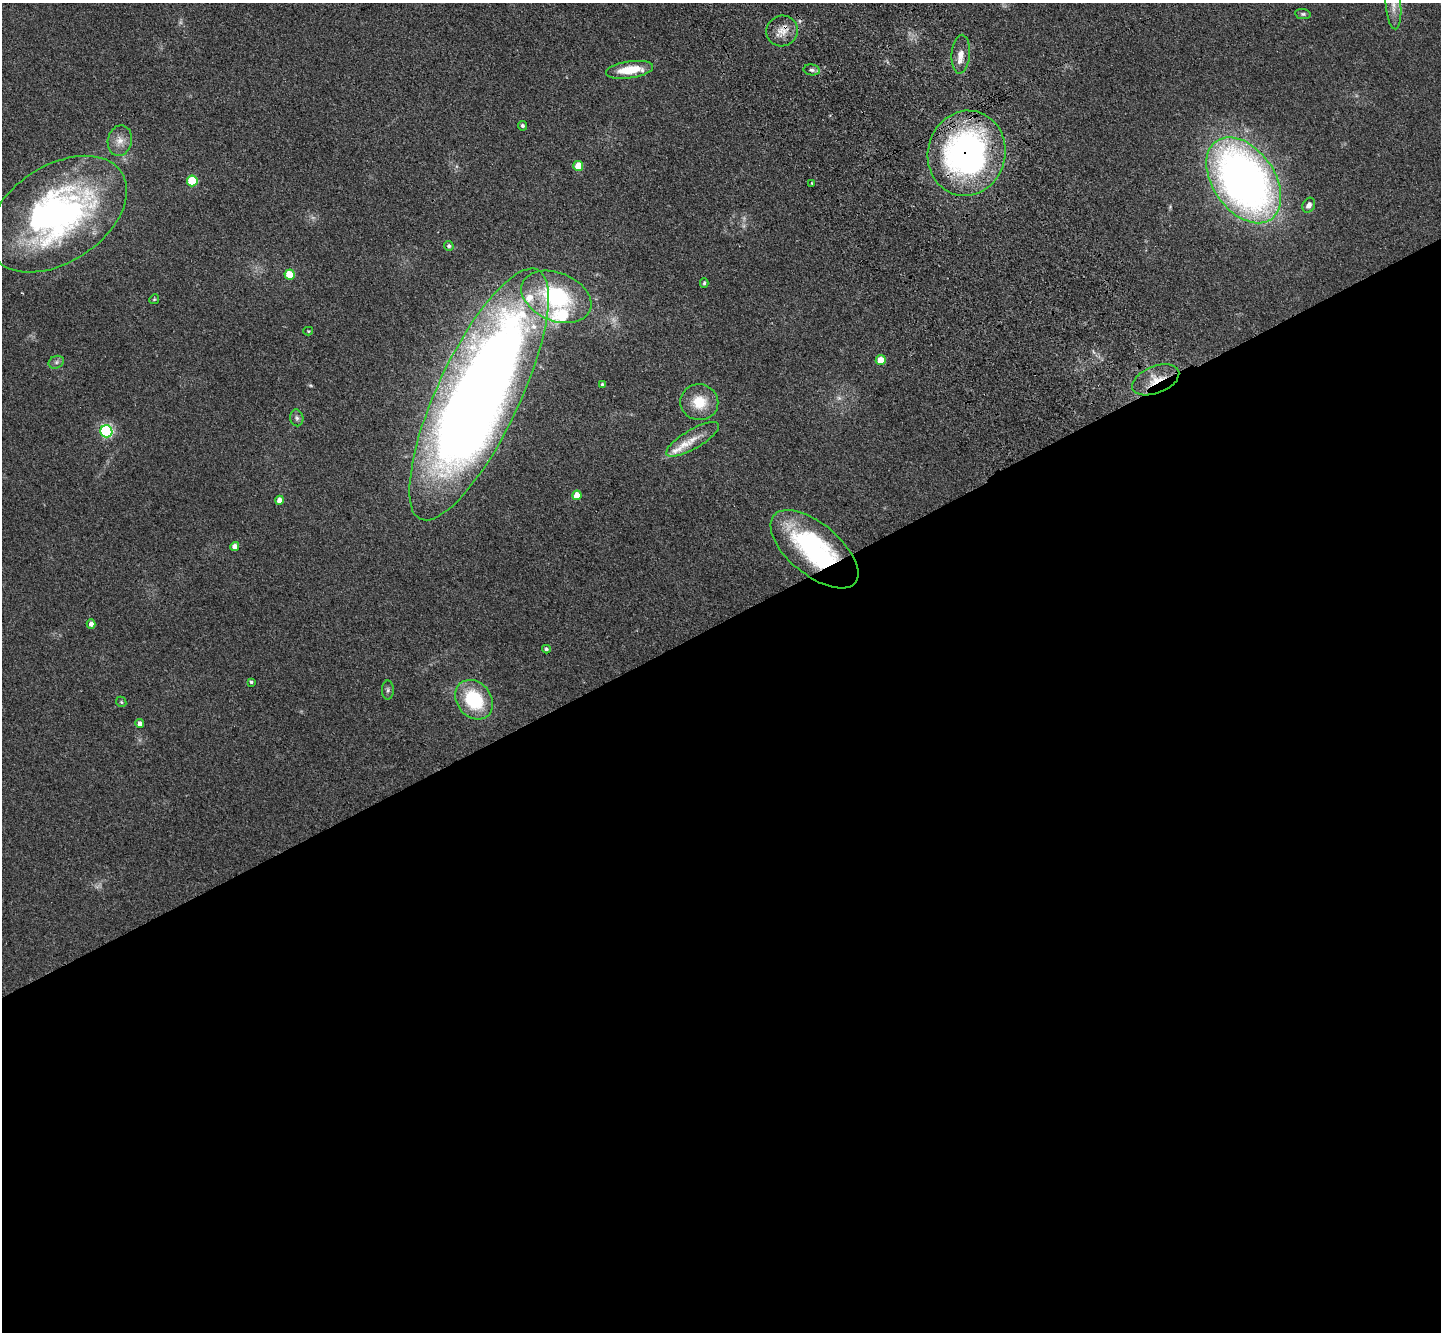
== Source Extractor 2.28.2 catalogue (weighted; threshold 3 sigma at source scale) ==
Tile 15 of 4 x 4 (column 3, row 4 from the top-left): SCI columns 2982-4420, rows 358-1687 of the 5965 x 5897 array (HDU 1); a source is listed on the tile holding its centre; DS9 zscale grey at full resolution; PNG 1443 x 1334 px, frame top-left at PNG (2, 3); each listed source drawn as its Kron ellipse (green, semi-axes under 4 px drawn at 4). Shown black and unused: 54% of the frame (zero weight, under 3 of 4 exposures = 6% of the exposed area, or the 3 px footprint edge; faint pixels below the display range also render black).
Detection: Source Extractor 2.28.2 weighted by HDU 2 'WHT'; one run over the whole footprint, this tile lists its part. Background 0.115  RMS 0.0064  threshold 0.0287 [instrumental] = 3 sigma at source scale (4.5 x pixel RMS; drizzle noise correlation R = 1.50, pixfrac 1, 0.05/0.05 arcsec/px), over >= 5 px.
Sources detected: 50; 3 too faint to see at this stretch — neither listed nor drawn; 6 inside a brighter listed object's ellipse — not listed separately; the other 41 listed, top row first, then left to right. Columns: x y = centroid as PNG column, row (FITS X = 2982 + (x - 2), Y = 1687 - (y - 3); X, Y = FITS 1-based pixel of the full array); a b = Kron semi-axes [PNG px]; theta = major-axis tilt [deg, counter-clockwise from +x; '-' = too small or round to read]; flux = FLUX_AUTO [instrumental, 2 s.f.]
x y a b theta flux
1393 6 24 7 -85 6.9
1303 14 8 5 -9 1.2
782 31 16 15 - 8.8
961 54 19 9 85 6.7
629 70 24 8 8 17
812 70 8 5 -10 1.7
522 126 5 4 - 1.4
120 141 15 12 77 6.4
966 153 43 38 76 210
578 166 5 5 - 14
1244 180 48 31 -55 410
192 181 5 5 - 33
812 183 4 3 - 0.6
1309 205 8 6 60 3.3
57 214 77 48 33 230
449 246 5 4 - 1.5
290 275 5 5 - 18
704 283 5 3 - 0.98
556 297 36 24 -22 63
154 299 5 4 - 0.7
308 331 5 4 - 0.62
881 360 5 5 - 11
56 362 8 6 22 1.8
1156 380 25 13 22 13
602 384 3 3 - 0.96
479 394 138 41 65 1100
699 402 19 18 - 16
297 418 8 6 -78 1.8
106 431 6 6 - 100
693 439 30 9 30 9
577 495 5 4 - 8.5
280 500 4 4 - 5.1
235 547 4 4 - 4.7
814 549 53 25 -40 100
91 624 5 4 - 3
546 649 4 4 - 1.1
251 682 4 3 - 1
388 690 9 6 90 1.7
474 700 21 17 -53 39
121 702 6 4 -47 0.77
140 723 4 4 - 2.8
Overlapping masked pixels (flux is a lower limit): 4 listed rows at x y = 782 31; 966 153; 1156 380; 814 549
Isophote crosses this tile's border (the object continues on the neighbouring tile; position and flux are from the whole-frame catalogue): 1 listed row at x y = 1393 6